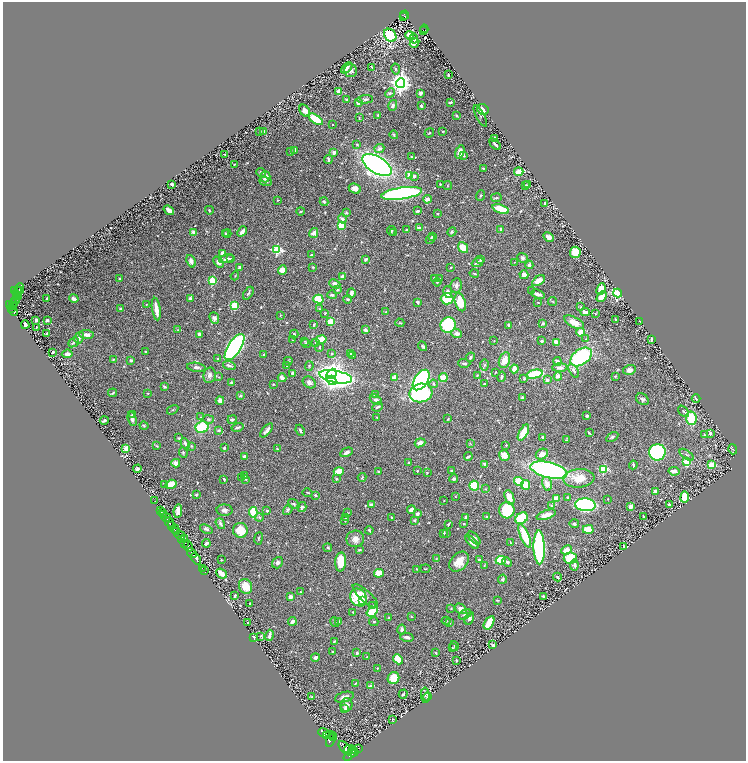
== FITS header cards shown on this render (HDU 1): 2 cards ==
NAXIS1  =                 1487
NAXIS2  =                 1517

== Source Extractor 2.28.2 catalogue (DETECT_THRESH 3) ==
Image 1487 x 1517 px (HDU 1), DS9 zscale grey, zoomed out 1/2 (1 PNG px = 2 x 2 image px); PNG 748 x 763 px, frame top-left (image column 2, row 1517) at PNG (3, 2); each listed source drawn as its Kron ellipse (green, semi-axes under 4 px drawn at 4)
Background 0.591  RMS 0.015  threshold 0.0462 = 3 sigma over >= 5 px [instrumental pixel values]
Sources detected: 653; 23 cannot appear on this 1/2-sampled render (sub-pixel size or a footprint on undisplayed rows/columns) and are neither listed nor drawn; of the other 630, the 500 brightest by FLUX_AUTO listed and drawn (130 fainter detections omitted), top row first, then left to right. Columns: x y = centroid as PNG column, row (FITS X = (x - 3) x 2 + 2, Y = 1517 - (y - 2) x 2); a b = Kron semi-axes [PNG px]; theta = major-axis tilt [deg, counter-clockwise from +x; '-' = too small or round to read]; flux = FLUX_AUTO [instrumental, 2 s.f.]
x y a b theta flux
405 15 4 2 - 64
404 16 2 1 - 19
424 29 4 2 - 64
423 31 2 1 - 14
390 35 7 5 -49 140
410 35 4 3 - 41
414 39 5 3 - 8.4
415 43 5 3 - 18
372 67 4 1 - 2.7
347 68 7 3 46 7.2
396 69 5 4 - 4.2
351 71 6 6 - 10
448 75 4 2 - 3.1
400 83 5 4 - 1800
339 91 3 3 - 26
390 93 5 4 - 5
420 93 4 4 - 5.3
346 99 2 2 - 3.3
365 99 8 3 5 5
450 102 3 2 - 6.8
358 103 3 3 - 7.7
393 105 5 4 - 9.2
421 106 3 2 - 6.8
483 109 6 5 - 25
305 111 6 4 -51 18
378 115 3 2 - 2.9
456 115 4 3 - 3
480 116 12 3 -63 4.8
359 118 3 2 - 2.3
316 119 8 4 -34 72
333 125 2 2 - 2.1
263 131 3 3 - 6.1
443 131 3 2 - 1.9
260 132 2 2 - 8.6
429 133 5 3 - 2.8
394 135 4 2 - 2.7
494 138 3 2 - 7.7
357 144 4 2 - 2.3
495 144 7 2 -46 9
379 149 5 4 - 9.9
295 150 4 2 - 4.2
291 152 2 2 - 3.8
334 152 3 3 - 8.7
460 152 7 4 73 22
225 154 2 2 - 2.5
463 156 4 3 - 4.4
412 157 3 2 - 4
328 159 4 2 - 7.4
234 164 2 2 - 2.1
377 165 16 8 -31 1600
483 168 2 2 - 2.5
261 172 5 4 - 5.8
519 172 4 3 - 49
410 175 4 3 - 44
414 176 3 3 - 8.3
265 177 5 5 - 18
266 181 6 4 -19 5.5
172 184 3 2 - 9.4
440 184 2 2 - 2.5
526 185 3 2 - 2.1
528 185 3 3 - 2.2
447 186 4 3 - 2.1
355 189 6 4 -25 19
401 193 20 6 8 700
480 195 6 3 69 3.8
496 198 5 3 - 3.5
427 199 4 4 - 13
278 200 2 2 - 2.1
324 202 4 3 - 3.8
545 203 4 2 - 6.5
501 209 9 4 -20 76
169 210 6 3 -38 19
209 210 4 3 - 3.5
300 211 4 2 - 2.7
417 211 4 2 - 5
346 213 4 3 - 3.1
437 214 3 2 - 2.4
342 219 5 4 - 10
341 225 3 2 - 77
419 228 3 2 - 15
501 229 2 2 - 16
406 230 2 2 - 3.7
242 231 6 3 48 11
391 231 4 3 - 3
193 232 3 2 - 37
452 232 5 4 - 4.8
225 233 4 3 - 3
227 233 4 3 - 3.4
314 233 5 4 - 14
394 233 3 3 - 4.6
432 237 4 3 - 3.1
548 237 5 3 - 18
430 239 5 3 - 3.3
463 247 6 4 -50 68
277 250 3 3 - 250
575 252 6 5 - 71
223 253 3 3 - 19
311 255 3 2 - 2.8
522 258 5 4 - 6
226 259 8 4 12 8.6
230 259 4 3 - 3.5
366 259 4 3 - 7
480 260 3 3 - 5.2
191 261 6 4 -67 12
219 262 6 4 -47 12
515 262 4 2 - 2
478 263 6 3 23 8.3
529 265 4 3 - 11
239 267 3 3 - 5.3
313 267 2 2 - 3.1
451 267 2 2 - 2.3
282 270 5 4 - 24
474 273 5 2 - 2.4
524 275 4 3 - 22
235 276 4 2 - 2.1
343 277 4 3 - 19
119 278 2 2 - 2.8
435 278 4 3 - 7.5
439 278 4 3 - 3.2
212 281 3 3 - 110
538 281 7 4 34 28
437 282 4 3 - 3.7
335 284 5 4 - 11
456 285 7 5 78 10
19 289 5 2 - 170
337 289 4 3 - 6.2
601 289 6 3 65 64
15 290 3 2 - 240
17 290 4 2 - 210
19 290 2 2 - 150
532 290 3 3 - 2.6
448 292 6 4 -76 11
248 293 7 3 59 4.8
351 293 4 3 - 12
618 293 4 3 - 410
17 294 2 2 - 78
538 294 7 3 -20 13
332 295 4 3 - 7
18 296 3 2 - 110
602 297 6 3 45 45
190 298 4 3 - 6.9
47 299 3 2 - 4.3
74 299 5 3 - 12
318 299 5 4 - 81
348 299 4 3 - 4.4
447 299 6 6 - 100
15 300 4 1 - 32
417 302 4 3 - 6.1
460 302 9 5 -73 71
553 302 4 3 - 2.5
14 303 3 3 - 200
538 303 3 2 - 2.2
146 304 2 2 - 2
9 305 3 2 - 290
12 305 3 2 - 180
14 305 2 2 - 140
234 306 3 3 - 110
581 307 4 2 - 2.2
12 309 2 2 - 110
120 309 3 3 - 4.1
156 309 11 3 -82 34
319 309 3 3 - 2
13 312 5 2 - 150
386 312 3 2 - 3.6
585 312 4 3 - 20
325 313 3 3 - 2.7
595 314 3 2 - 2.1
280 315 3 2 - 2.1
214 318 6 4 -69 9.8
36 320 3 2 - 13
47 320 2 2 - 9.3
616 320 3 2 - 5.8
331 321 4 3 - 35
640 321 3 2 - 1.9
574 322 11 5 -28 44
400 323 4 2 - 2.8
543 323 3 3 - 3.9
25 325 4 3 - 9.6
314 325 3 2 - 3.2
448 325 8 7 - 170
509 325 3 2 - 9.4
36 327 2 2 - 3.3
178 330 3 3 - 2.1
365 330 4 3 - 11
580 332 4 4 - 33
47 334 4 2 - 5.9
199 334 3 3 - 13
294 334 4 3 - 4.8
457 334 5 4 - 13
87 335 7 4 -5 14
79 338 6 3 60 10
321 339 5 4 - 42
586 339 4 2 - 2.2
651 339 4 2 - 5.6
293 340 4 3 - 2.1
305 341 3 3 - 2.1
494 341 3 2 - 1.9
541 341 3 2 - 5.2
73 342 6 3 40 4.5
316 342 4 3 - 4.9
556 342 4 3 - 31
306 343 5 3 - 3.1
423 346 5 3 - 4.7
234 347 15 6 56 990
319 348 4 2 - 2.2
146 351 3 2 - 3.2
53 352 2 2 - 5.6
67 354 5 3 - 12
264 354 3 3 - 2.7
331 354 3 3 - 4
350 354 3 3 - 6.3
353 355 3 3 - 3.3
470 357 5 3 - 5.4
581 357 12 7 36 270
113 359 2 2 - 2.4
218 359 3 3 - 4.1
131 360 2 2 - 9.4
504 360 8 5 74 35
288 361 4 4 - 3.4
557 361 4 3 - 14
464 363 6 3 -2 5.9
484 365 5 3 - 3.8
229 366 6 3 -16 8.9
287 366 2 2 - 13
309 366 5 3 - 3.5
196 367 9 4 -6 9.2
560 368 8 4 2 17
514 369 4 3 - 26
629 370 6 5 - 17
574 371 8 3 -62 7.8
495 372 3 2 - 1.9
292 373 4 3 - 6
331 374 6 4 49 1400
535 374 8 3 12 180
209 375 8 6 79 11
477 375 3 2 - 2.2
558 376 4 4 - 13
615 376 4 3 - 3.2
219 377 3 2 - 2.1
336 377 16 6 -11 2100
394 377 4 3 - 20
501 377 5 3 - 6.4
282 378 4 3 - 19
443 378 4 3 - 65
524 379 4 3 - 3.9
332 380 5 4 - 430
421 380 11 6 56 710
547 380 3 3 - 11
309 382 7 5 -35 14
231 383 3 3 - 6.4
273 384 2 2 - 4.1
433 384 4 3 - 5.7
484 384 3 2 - 3.7
164 387 4 3 - 3.5
113 393 4 2 - 4.1
148 393 2 2 - 1.9
421 393 11 9 14 570
375 395 4 3 - 4.8
240 396 4 3 - 3.2
523 397 3 3 - 4.1
642 399 7 5 -36 7.4
696 399 4 2 - 5.6
220 400 4 3 - 21
376 400 6 4 -33 7.6
378 407 6 2 23 6.1
173 410 6 2 33 2.6
684 411 6 3 -48 4.7
133 415 4 3 - 8.5
587 416 3 2 - 6.8
201 417 3 3 - 2.3
377 417 2 2 - 2.8
691 418 7 5 -83 87
132 419 7 4 -71 10
208 419 5 4 - 4.7
232 419 5 3 - 6.7
448 419 3 2 - 2.3
104 420 4 2 - 5.3
144 426 4 3 - 3.1
202 427 6 5 - 120
237 427 6 3 14 6.2
218 430 4 3 - 4
267 430 8 3 50 9.7
300 430 6 3 -66 4.8
523 433 9 4 61 71
589 433 4 2 - 4.1
710 433 3 3 - 7.8
704 435 3 3 - 2.9
543 437 3 3 - 9.7
612 437 7 3 31 5.5
179 438 4 3 - 3.5
566 440 4 3 - 2.4
420 443 5 4 - 19
470 443 4 3 - 2.3
185 444 5 3 - 7.5
506 445 2 2 - 4.8
157 446 4 2 - 1.9
191 446 3 3 - 2.5
126 448 2 2 - 50
224 448 4 3 - 4.5
277 449 3 2 - 2.7
733 449 5 3 - 3.6
347 452 6 3 28 11
657 452 8 8 - 390
183 453 5 4 - 4.5
542 454 6 5 - 24
504 455 6 5 - 23
687 455 8 2 -35 4.3
245 456 3 3 - 13
468 457 4 2 - 5.7
687 462 4 3 - 110
176 463 4 3 - 25
409 463 3 3 - 5.7
485 464 3 3 - 9.6
633 465 4 2 - 5
712 465 4 3 - 68
137 469 4 3 - 5.4
604 469 3 3 - 180
549 470 18 7 -13 830
378 471 3 2 - 4.6
417 471 2 2 - 4
451 471 3 3 - 5.2
674 471 5 3 - 18
339 472 5 3 - 69
427 473 2 2 - 3
244 476 2 2 - 3.9
242 477 2 2 - 10
362 477 4 3 - 4.3
336 478 4 3 - 2.9
579 478 15 9 5 54
224 479 3 2 - 2.6
454 479 4 3 - 6.1
245 480 4 3 - 2.7
519 481 5 4 - 77
164 484 4 3 - 3.4
171 484 5 4 - 49
547 484 7 5 -75 22
525 485 5 4 - 61
474 486 5 5 - 80
486 489 3 3 - 2.5
307 492 5 2 - 2.7
656 492 4 4 - 14
196 495 3 3 - 3.6
315 495 4 3 - 3.5
455 497 2 2 - 2.2
509 497 8 4 -70 33
568 497 2 2 - 5.7
685 497 5 4 - 90
556 499 3 3 - 40
608 499 2 2 - 2.1
444 500 2 2 - 1.9
155 501 2 1 - 4.8
294 504 6 3 -36 4.1
371 505 4 4 - 7.2
585 505 10 6 -4 480
669 505 3 2 - 9.5
551 506 4 2 - 2.4
631 506 3 2 - 20
302 507 5 4 - 8.2
224 510 8 5 -3 9.5
288 510 6 4 55 5.5
411 510 4 3 - 13
507 510 8 7 - 130
160 511 2 1 - 34
178 511 7 4 83 18
267 511 2 2 - 8.1
162 512 2 1 - 8.5
253 512 5 3 - 150
348 513 3 3 - 2.3
163 514 2 1 - 91
417 514 3 3 - 9.3
546 515 10 4 18 20
166 517 4 3 - 140
259 517 4 3 - 3.9
487 517 3 3 - 4.2
644 517 4 2 - 3.6
346 518 4 3 - 2.7
392 518 3 3 - 4.9
466 518 3 3 - 5.7
522 518 7 5 35 120
345 520 3 2 - 3
414 521 3 3 - 4.6
169 522 5 2 - 830
220 524 6 3 -52 7.6
464 524 2 2 - 2
574 524 5 4 - 5.5
172 525 2 2 - 260
448 525 3 2 - 3.2
175 529 5 3 - 860
206 529 6 3 -21 6.8
588 529 5 4 - 66
240 530 7 7 - 46
369 530 4 2 - 4.1
177 532 3 2 - 600
443 533 4 2 - 4.9
446 534 3 2 - 2.1
180 535 5 4 - 740
525 536 13 4 -67 120
259 538 6 2 81 2.7
474 538 8 3 -45 12
182 539 3 2 - 240
185 539 2 1 - 90
355 539 9 8 - 19
472 542 8 3 -45 22
511 542 4 2 - 1.9
184 543 3 2 - 410
206 543 4 2 - 8.1
188 546 6 4 -60 600
624 546 3 2 - 3.7
539 547 17 5 -89 520
328 548 4 3 - 3.5
359 550 3 2 - 3.6
566 550 5 3 - 24
192 553 5 2 - 880
570 558 6 5 - 120
196 559 6 2 -57 990
436 559 4 3 - 2.5
221 560 2 2 - 2.5
479 560 2 2 - 12
501 560 5 4 - 100
341 562 9 5 86 56
459 562 11 8 46 35
507 562 5 3 - 6.6
278 563 6 5 - 9.4
484 565 3 2 - 2.1
574 565 5 4 - 6.3
202 568 2 1 - 42
417 569 4 3 - 3.2
425 569 5 2 - 2.1
205 571 3 1 - 19
221 573 6 3 -40 31
379 573 5 4 - 47
557 577 4 3 - 5.5
503 579 4 3 - 6.6
246 586 8 6 -63 43
300 592 2 2 - 2.7
235 596 3 2 - 5.7
365 596 16 5 -42 16
543 596 3 2 - 3.2
290 597 4 3 - 11
359 598 9 8 - 110
497 600 4 2 - 2.3
362 601 4 3 - 9.8
250 604 3 2 - 2.4
372 606 3 3 - 2
451 609 4 2 - 2.2
461 609 6 4 -37 18
353 612 2 2 - 2.1
372 612 6 3 33 100
465 614 7 4 29 9.9
411 616 2 2 - 2.1
389 618 3 2 - 2.4
469 619 6 4 65 5.6
292 621 4 3 - 12
339 621 3 2 - 2.1
446 621 4 2 - 2.4
335 622 5 2 - 5
374 622 5 3 - 3.9
248 623 3 2 - 2.6
449 623 4 3 - 3.3
489 623 7 3 59 73
402 629 5 4 - 9.5
269 635 5 2 - 11
261 636 4 3 - 4.3
253 637 3 3 - 6.3
407 637 7 3 -13 11
334 641 3 2 - 2.8
493 645 3 2 - 14
454 646 5 2 - 2.5
452 647 2 2 - 2.6
332 652 2 2 - 2.1
357 653 3 2 - 5
436 653 3 2 - 3.1
315 657 4 3 - 8.9
367 657 3 2 - 3.7
398 659 5 4 - 55
456 661 3 2 - 2.6
377 668 3 2 - 2.3
393 678 6 5 - 53
356 683 4 2 - 1.9
371 686 2 2 - 24
403 694 4 2 - 4.4
425 695 8 3 -88 4.8
312 697 4 3 - 2.2
344 697 10 5 15 15
427 697 4 3 - 3.2
346 705 7 6 - 11
345 708 4 4 - 3.6
392 720 4 2 - 2
324 733 6 4 -25 2000
329 735 2 2 - 740
327 736 4 3 - 1500
333 736 4 2 - 510
334 738 2 2 - 400
330 740 7 4 74 1900
345 748 8 4 -50 2600
359 748 2 1 - 54
349 749 5 2 - 980
353 750 4 3 - 620
354 752 4 1 - 430
350 754 8 4 46 1600
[130 fainter detections neither listed nor drawn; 23 sub-pixel or undisplayed-footprint detections neither listed nor drawn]